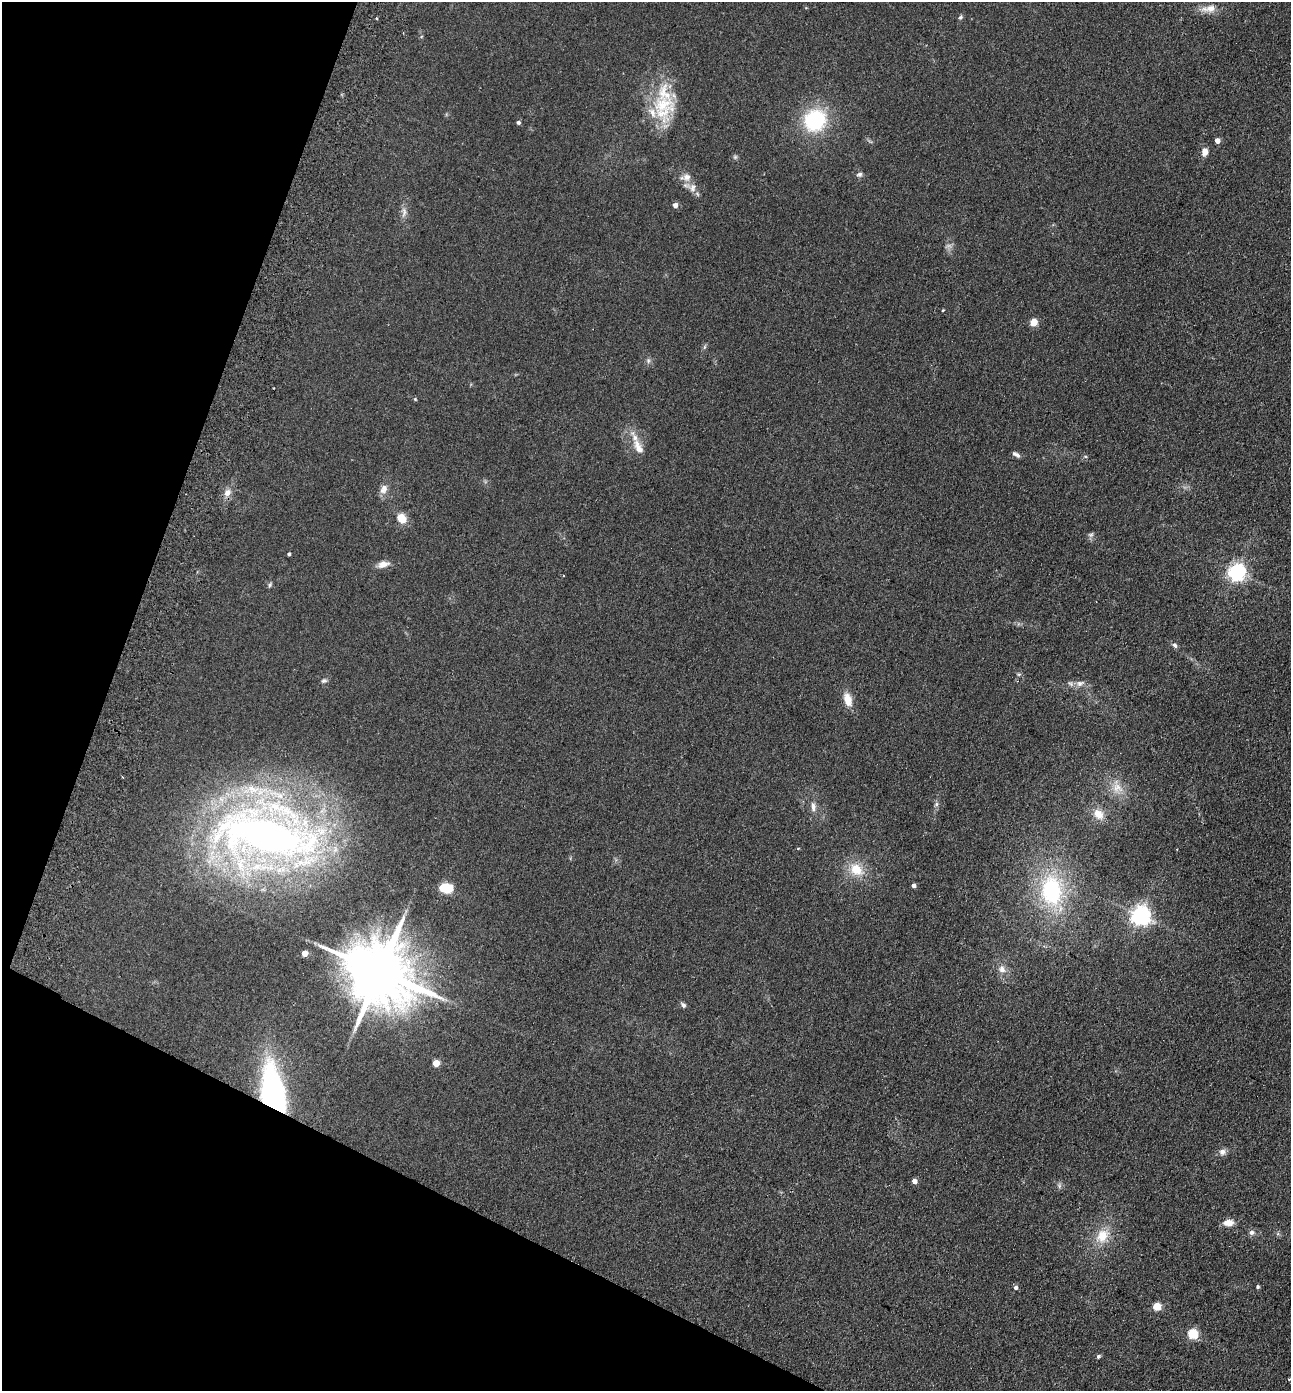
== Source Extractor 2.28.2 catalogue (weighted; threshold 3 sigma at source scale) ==
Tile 9 of 4 x 4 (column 1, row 3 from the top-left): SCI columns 326-1614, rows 1417-2805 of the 5675 x 5610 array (HDU 1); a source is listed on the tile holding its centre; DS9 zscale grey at full resolution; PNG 1293 x 1393 px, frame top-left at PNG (2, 2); no overlay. Shown black and unused: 19% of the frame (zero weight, under 2 of 3 exposures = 3% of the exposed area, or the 3 px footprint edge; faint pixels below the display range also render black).
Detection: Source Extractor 2.28.2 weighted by HDU 2 'WHT'; one run over the whole footprint, this tile lists its part. Background 0.132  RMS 0.011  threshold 0.0513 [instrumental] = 3 sigma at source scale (4.5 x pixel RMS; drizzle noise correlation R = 1.50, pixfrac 1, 0.05/0.05 arcsec/px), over >= 5 px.
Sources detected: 68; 2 too faint to see at this stretch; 2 cosmic-ray / hot-pixel residue — not listed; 1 inside a brighter listed object's ellipse — not listed separately; the other 63 listed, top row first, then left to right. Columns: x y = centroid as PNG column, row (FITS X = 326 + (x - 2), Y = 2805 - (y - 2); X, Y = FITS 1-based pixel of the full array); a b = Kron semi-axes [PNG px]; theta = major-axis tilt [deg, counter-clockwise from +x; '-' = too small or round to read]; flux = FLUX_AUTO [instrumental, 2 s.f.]
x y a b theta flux
1209 9 21 9 8 12
960 17 6 5 - 1.9
663 104 36 30 14 64
815 120 20 18 46 95
518 122 5 5 - 2.1
1217 141 4 4 - 7.5
1205 152 8 6 82 8
735 157 6 6 - 2
859 174 8 6 15 3
687 177 13 11 22 9.1
692 188 11 9 70 7.1
675 205 5 4 - 6.8
404 212 17 6 85 6.1
943 310 3 3 - 0.95
1033 322 5 5 - 27
704 347 6 4 70 1.7
648 361 8 6 -71 2.7
415 399 5 4 - 1.2
638 447 32 10 -64 17
1016 454 10 4 -34 3.5
1085 456 5 4 - 1.3
384 489 14 10 63 7.4
227 493 11 8 63 7.6
401 518 10 8 -54 16
1091 535 8 6 25 2.8
289 554 3 3 - 2.1
383 564 14 8 14 8.1
1236 572 6 6 - 460
270 585 7 5 63 1.8
1175 645 7 5 -34 2.9
1019 674 5 5 - 1.6
324 681 8 6 19 2.5
1080 683 13 8 18 6.5
848 699 17 9 -75 14
1117 788 17 14 -39 16
936 804 7 4 90 2.4
813 807 13 6 90 5.6
1098 814 14 11 -50 14
265 834 116 60 -6 760
798 848 5 3 - 0.79
856 870 19 14 -39 24
914 886 4 4 - 3.9
442 888 5 4 - 30
447 889 6 5 - 52
1052 891 41 29 -87 110
1140 915 7 7 - 600
304 954 5 4 - 13
1002 969 10 9 - 7.1
380 972 20 16 -31 11000
683 1005 7 5 -42 3.1
436 1063 5 5 - 21
273 1095 36 15 -80 340
1222 1152 10 8 23 5
914 1181 4 4 - 7.3
1228 1223 13 8 5 9
1251 1232 8 6 6 4.1
1102 1236 22 16 51 24
1258 1287 4 4 - 1.9
1015 1288 5 5 - 3.1
1157 1307 5 5 - 35
1192 1334 5 5 - 73
1098 1356 5 5 - 2.3
1289 1379 3 3 - 2.7
Overlapping masked pixels (flux is a lower limit): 1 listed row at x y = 273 1095
Isophote crosses this tile's border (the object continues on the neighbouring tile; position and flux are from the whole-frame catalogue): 1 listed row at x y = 1289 1379